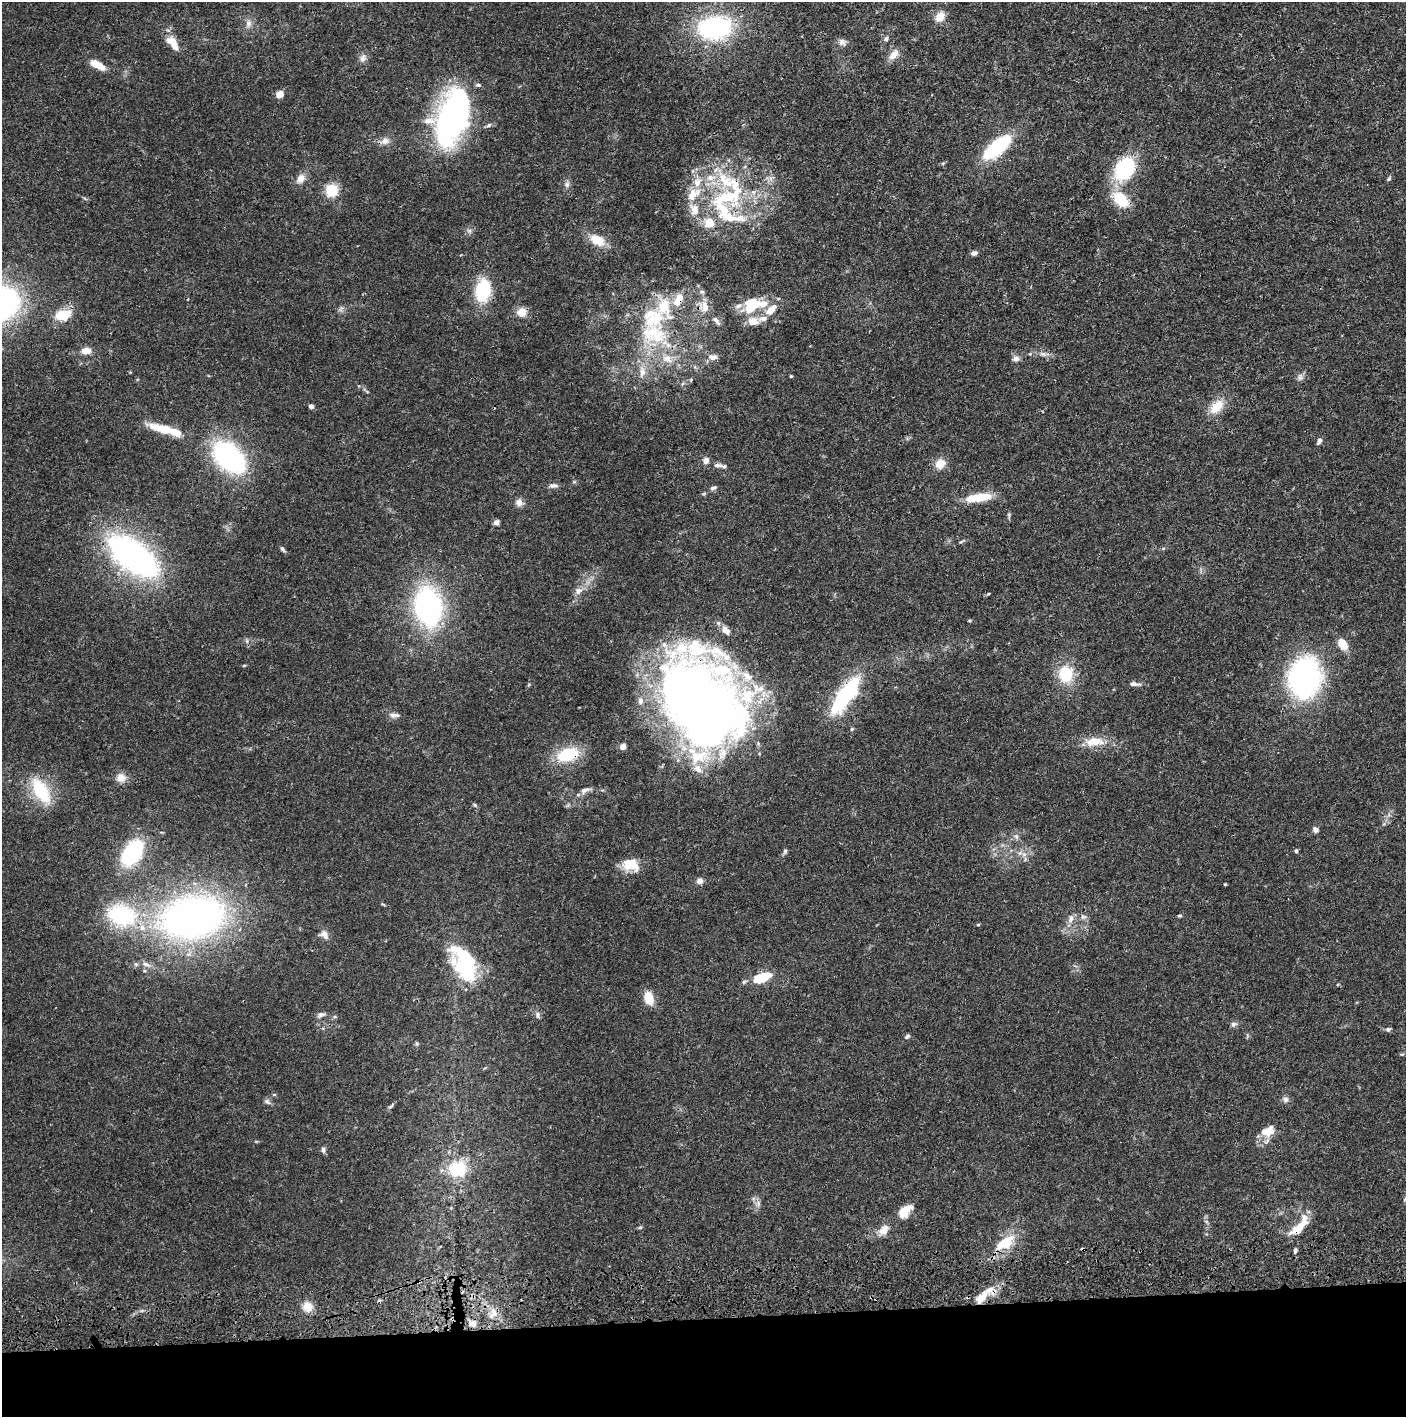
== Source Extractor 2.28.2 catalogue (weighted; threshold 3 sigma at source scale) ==
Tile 8 of 3 x 3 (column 2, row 3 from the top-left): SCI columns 1419-2822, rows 119-1533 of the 4237 x 4419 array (HDU 1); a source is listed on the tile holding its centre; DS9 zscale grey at full resolution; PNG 1408 x 1419 px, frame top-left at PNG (2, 2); no overlay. Shown black and unused: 7% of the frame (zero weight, under 3 of 4 exposures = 6% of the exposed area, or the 3 px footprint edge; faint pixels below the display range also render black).
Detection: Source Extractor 2.28.2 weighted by HDU 2 'WHT'; one run over the whole footprint, this tile lists its part. Background 0.0265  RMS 0.0025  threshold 0.0114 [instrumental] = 3 sigma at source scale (4.5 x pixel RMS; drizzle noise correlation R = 1.50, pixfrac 1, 0.05/0.05 arcsec/px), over >= 5 px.
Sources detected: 163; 1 too faint to see at this stretch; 6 inside a brighter object's white glare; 2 cosmic-ray / hot-pixel residue — not listed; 25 inside a brighter listed object's ellipse — not listed separately; the other 129 listed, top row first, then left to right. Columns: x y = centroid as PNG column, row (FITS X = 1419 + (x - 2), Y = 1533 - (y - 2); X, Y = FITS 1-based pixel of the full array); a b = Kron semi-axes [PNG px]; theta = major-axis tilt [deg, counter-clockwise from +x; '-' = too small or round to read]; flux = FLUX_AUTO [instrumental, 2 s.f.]
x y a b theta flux
940 17 13 10 53 2.7
248 23 11 8 78 1.4
715 28 34 24 4 35
886 39 7 6 - 0.59
842 42 11 9 -28 1.2
173 43 22 10 -54 3.6
894 55 16 9 51 2.3
363 58 11 8 66 1.2
98 65 16 7 -28 3.8
279 94 5 4 - 6.1
453 116 46 24 71 89
489 125 7 5 37 0.51
385 141 14 9 15 1.6
997 147 29 12 41 20
1124 169 20 15 57 22
301 179 14 10 52 2.1
1389 179 7 4 46 0.43
697 182 15 10 77 3.1
567 184 8 7 - 0.88
332 190 15 14 - 5.4
728 197 48 24 11 23
1120 199 17 11 -43 9
709 222 13 12 - 4.2
469 231 6 6 - 0.65
597 240 20 12 -28 4.9
974 253 7 5 18 0.91
483 290 19 13 81 16
2 304 32 28 42 58
753 306 26 12 24 10
704 307 17 13 -88 3.4
341 309 9 4 58 0.55
771 310 19 10 46 3.6
522 312 11 10 - 2.8
65 314 16 13 48 4.8
652 318 41 34 2 18
716 321 15 6 -52 1.1
753 321 17 12 -4 3.1
86 351 9 7 6 2.5
1043 354 10 6 -10 1
712 357 11 7 2 1.6
667 359 16 11 -24 3.1
1016 359 8 6 11 1.1
642 372 17 8 89 2.3
791 376 4 4 - 0.27
1300 377 10 7 -75 0.92
311 406 4 4 - 1.2
1216 407 21 13 45 4.7
1042 411 3 3 - 0.18
165 429 27 6 -15 10
1319 441 7 5 59 1
229 457 28 18 -43 51
706 461 4 4 - 3.4
940 464 13 11 41 3.1
717 465 9 6 7 0.86
553 486 13 6 -1 0.95
713 488 10 5 11 0.68
978 498 27 9 9 7.1
519 502 10 9 - 1.4
496 522 7 6 - 0.91
282 549 8 4 -52 0.54
133 556 47 22 -37 86
579 591 11 9 31 1.6
988 594 4 3 - 0.23
428 606 38 25 -82 50
1343 644 15 10 -54 3.2
244 665 5 3 - 0.25
1065 674 14 12 -89 11
1305 678 36 28 87 60
690 682 103 69 48 140
1134 684 16 6 -7 1
846 695 39 12 55 33
394 715 15 6 -3 1.2
852 729 5 4 - 0.32
1094 741 30 12 3 5
568 754 23 14 17 11
698 769 15 10 -47 2.6
121 778 12 12 - 2.2
585 790 14 6 21 1.3
41 791 30 15 -58 13
475 805 5 5 - 0.37
1315 830 7 6 - 0.9
1016 836 6 6 - 0.67
785 851 8 5 75 0.56
1296 851 5 4 - 0.43
132 853 23 14 58 26
1024 854 7 7 - 1
630 865 20 13 -15 5.1
700 881 7 6 - 1.4
1225 884 3 3 - 0.25
383 904 6 3 -20 0.27
121 915 32 22 -14 24
1180 916 5 4 - 0.34
192 917 57 36 10 130
1083 917 8 7 - 0.91
1071 919 12 7 74 1.5
978 925 4 4 - 0.31
324 934 13 10 -37 1.7
146 964 14 6 -19 1.5
467 965 29 16 -43 11
145 971 5 3 - 0.29
762 978 13 6 21 10
744 982 8 5 22 0.5
649 998 15 10 -74 4
321 1015 11 6 26 0.9
538 1015 9 7 -90 0.79
335 1017 5 3 - 0.32
1233 1024 8 7 - 0.8
1388 1029 7 6 - 0.55
907 1036 7 5 42 0.6
417 1044 6 5 - 0.37
274 1094 5 3 - 0.27
1285 1099 8 8 - 0.86
267 1102 10 5 -32 0.66
391 1106 11 4 44 0.49
1268 1131 20 13 29 3.7
323 1150 9 5 -83 0.62
457 1169 20 17 14 10
758 1203 11 6 83 1
905 1211 19 10 45 4.2
1206 1221 6 4 -19 0.37
1300 1226 31 10 42 4.9
640 1227 6 4 2 0.33
884 1230 15 9 47 2.8
1005 1243 28 16 35 8
1295 1250 6 5 - 0.5
982 1297 31 13 37 6.2
308 1307 14 12 -51 2.7
494 1312 14 9 -65 2.4
473 1323 8 7 - 1.9
Overlapping masked pixels (flux is a lower limit): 6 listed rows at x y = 453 116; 690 682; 568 754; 192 917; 1300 1226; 982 1297
Isophote crosses this tile's border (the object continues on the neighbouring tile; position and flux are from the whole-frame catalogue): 1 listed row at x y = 2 304